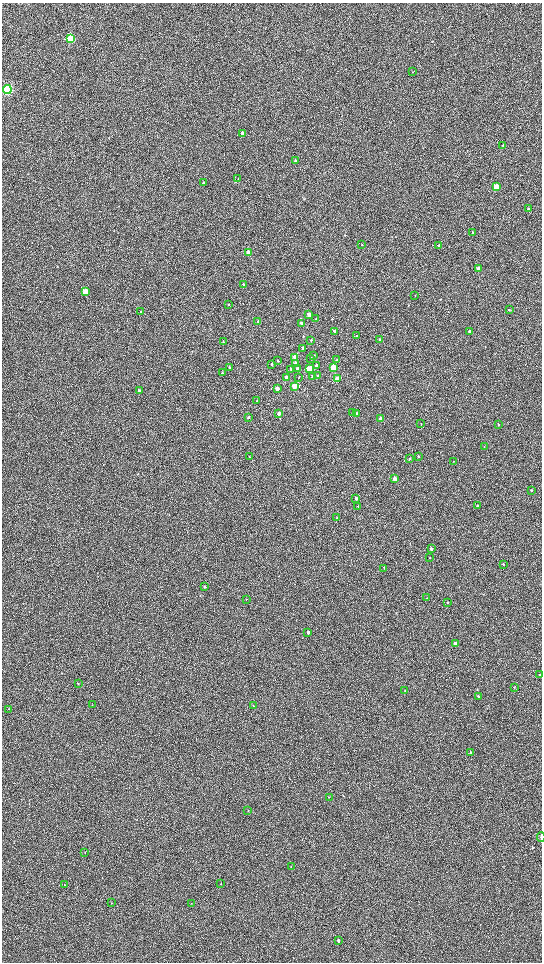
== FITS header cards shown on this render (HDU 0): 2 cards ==
NAXIS1  =                 1080 / length of data axis 1
NAXIS2  =                 1920 / length of data axis 2

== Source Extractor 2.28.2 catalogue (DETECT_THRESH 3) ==
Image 1080 x 1920 px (HDU 0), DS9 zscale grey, zoomed out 1/2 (1 PNG px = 2 x 2 image px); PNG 544 x 964 px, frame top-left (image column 1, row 1919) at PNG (2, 3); each listed source drawn as its Kron ellipse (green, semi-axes under 4 px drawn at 4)
Background 603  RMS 57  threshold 172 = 3 sigma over >= 5 px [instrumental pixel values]
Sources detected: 102; all 102 listed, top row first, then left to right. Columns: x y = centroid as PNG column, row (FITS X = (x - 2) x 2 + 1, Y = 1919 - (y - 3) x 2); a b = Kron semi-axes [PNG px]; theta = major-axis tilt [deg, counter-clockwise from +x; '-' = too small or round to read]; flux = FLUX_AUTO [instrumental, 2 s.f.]
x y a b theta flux
71 39 4 3 - 9.4e+05
412 72 3 2 - 4.6e+03
7 90 4 4 - 2.3e+06
243 134 3 3 - 9.4e+04
503 145 3 2 - 5.3e+03
295 161 3 3 - 9.5e+03
238 178 2 2 - 3.5e+03
203 183 3 3 - 1.6e+04
497 186 3 3 - 2.1e+05
528 209 3 2 - 1.3e+04
473 232 3 2 - 5.7e+03
362 245 3 2 - 4.3e+03
439 246 3 3 - 2.3e+04
249 253 3 3 - 2.4e+05
479 269 3 3 - 1.2e+05
243 284 3 3 - 9.9e+03
85 292 4 3 - 2.3e+05
415 295 3 2 - 3.9e+03
228 304 3 2 - 6.4e+03
509 310 3 2 - 7.6e+03
141 312 3 3 - 1.1e+04
309 315 3 2 - 7.0e+04
316 319 3 3 - 1.2e+04
258 321 3 2 - 5.8e+03
301 323 3 3 - 1.8e+04
335 331 3 3 - 3.4e+04
470 332 3 2 - 3.3e+04
357 336 2 2 - 6.7e+03
380 339 3 2 - 9.7e+03
311 340 3 2 - 6.9e+03
223 342 3 3 - 7.7e+03
303 349 4 3 - 3.4e+04
314 356 4 3 - 1.4e+04
295 357 3 3 - 2.1e+05
311 358 3 3 - 1.3e+04
337 360 3 2 - 1.1e+04
278 361 3 2 - 1.1e+04
295 363 3 3 - 5.7e+04
272 364 3 3 - 1.1e+04
316 365 3 2 - 1.3e+04
229 367 3 2 - 8.1e+03
333 368 3 3 - 4.7e+05
291 369 3 2 - 5.4e+03
297 369 3 3 - 2.7e+04
309 369 3 3 - 3.0e+05
222 373 3 3 - 8.5e+03
317 376 3 3 - 1.5e+04
286 377 3 3 - 3.9e+04
299 377 3 2 - 6.8e+03
312 377 3 3 - 1.6e+04
337 379 3 3 - 2.0e+05
294 386 3 3 - 1.4e+05
277 389 3 3 - 8.1e+04
139 391 3 3 - 1.6e+04
257 400 3 2 - 1.1e+04
353 412 3 2 - 8.2e+03
279 413 3 3 - 5.5e+04
356 413 3 3 - 9.6e+03
248 417 3 3 - 1.1e+04
381 419 3 2 - 7.1e+04
421 424 3 2 - 4.7e+03
498 425 3 2 - 5.5e+03
484 447 3 2 - 3.4e+03
419 456 2 2 - 8.2e+03
249 457 3 2 - 4.8e+03
410 459 3 3 - 8.8e+03
453 461 2 2 - 3.9e+03
395 479 3 3 - 1.0e+05
531 490 2 2 - 6.3e+03
356 498 3 3 - 1.8e+04
358 506 3 2 - 5.2e+03
478 506 3 2 - 2.9e+04
336 518 3 3 - 7.8e+03
431 549 2 2 - 3.4e+04
430 557 2 2 - 5.9e+03
503 564 3 2 - 7.5e+03
384 568 3 2 - 3.9e+03
204 587 3 2 - 1.4e+04
427 598 2 2 - 3.9e+03
246 599 2 2 - 3.6e+03
448 602 2 2 - 8.0e+03
308 632 2 2 - 3.3e+04
455 644 3 2 - 5.2e+04
539 675 3 2 - 6.1e+03
78 683 3 2 - 9.0e+03
514 687 3 2 - 5.3e+03
405 690 2 1 - 4.6e+03
478 696 3 3 - 1.1e+04
92 705 3 2 - 3.3e+03
253 706 2 2 - 5.3e+03
9 709 3 2 - 4.1e+03
471 752 3 2 - 6.8e+03
329 797 2 2 - 3.7e+03
248 810 3 2 - 3.5e+03
541 837 4 2 - 2.1e+04
85 852 2 2 - 4.2e+03
291 866 3 2 - 4.2e+03
221 884 3 2 - 5.3e+03
64 885 2 2 - 5.7e+03
111 903 2 2 - 4.2e+03
191 903 2 2 - 4.2e+03
338 940 4 3 - 2.0e+04
At the frame edge (FLAGS 8, measured only in part): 1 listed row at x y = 541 837